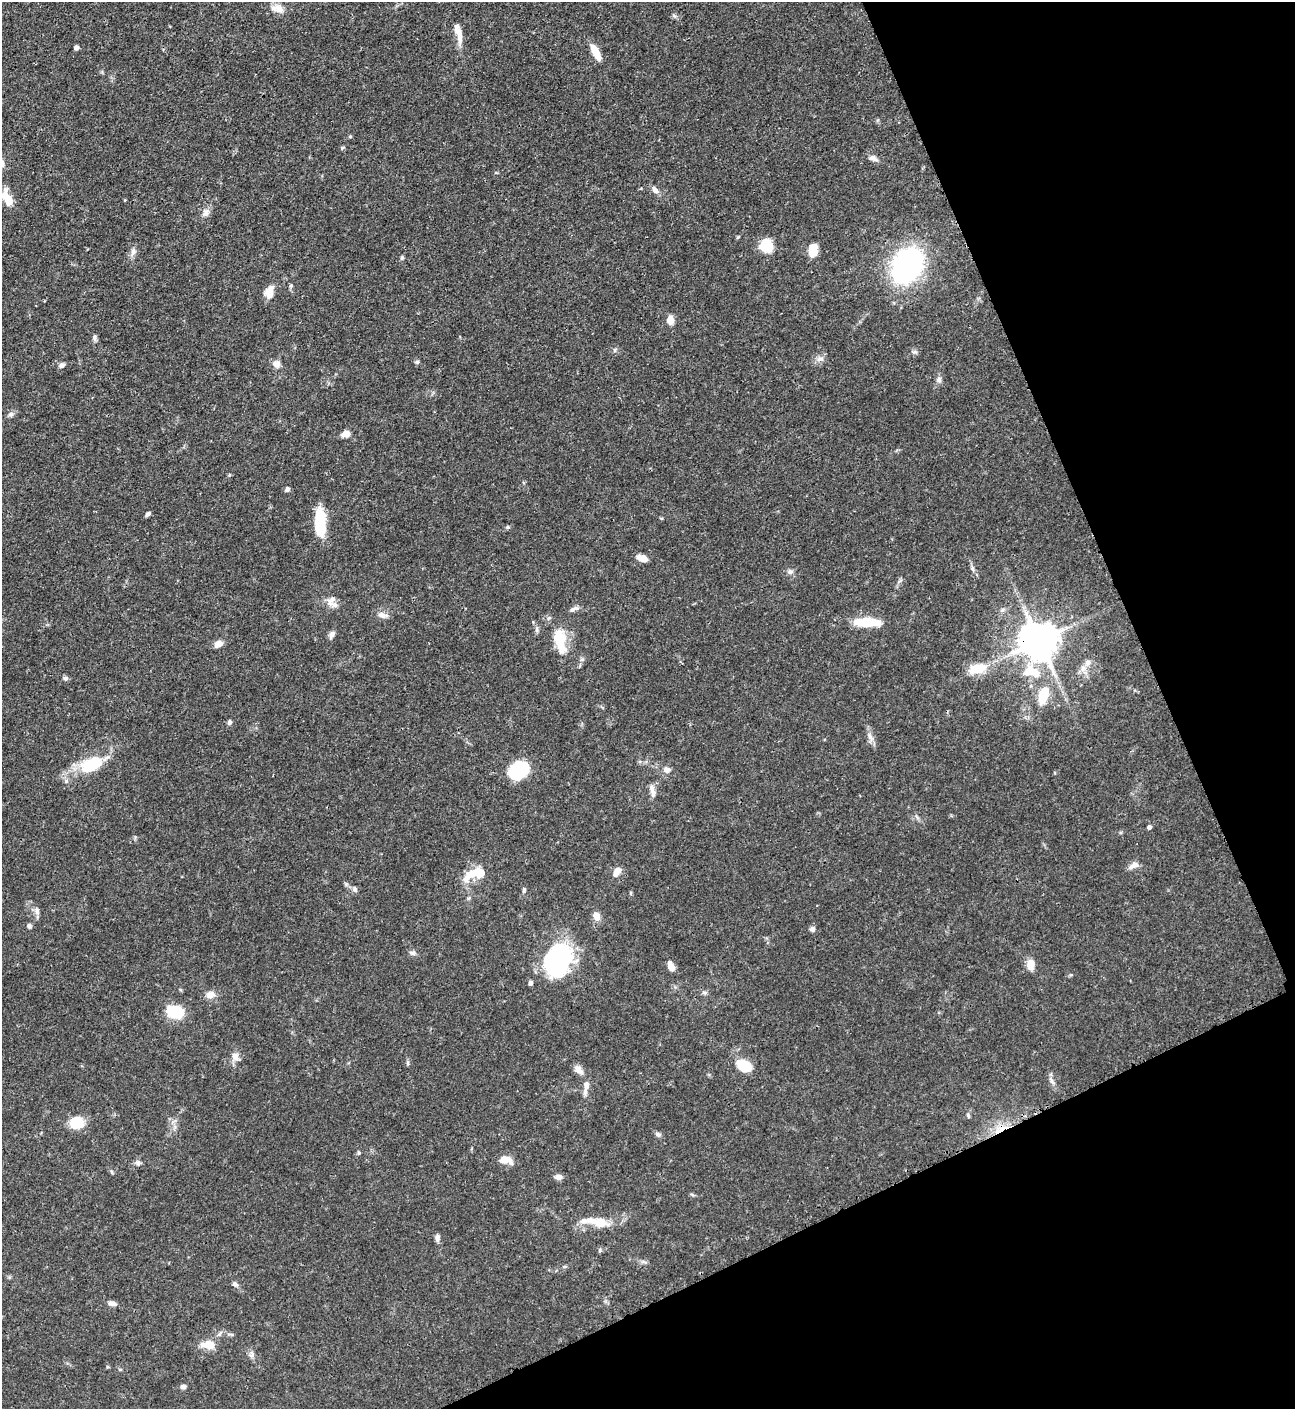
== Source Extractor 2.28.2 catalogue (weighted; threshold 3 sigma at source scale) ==
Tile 12 of 4 x 4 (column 4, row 3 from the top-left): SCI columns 4175-5467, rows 1419-2825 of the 5630 x 5648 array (HDU 1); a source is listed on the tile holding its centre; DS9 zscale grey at full resolution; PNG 1297 x 1411 px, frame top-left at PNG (2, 2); no overlay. Shown black and unused: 22% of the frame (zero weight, under 3 of 4 exposures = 1% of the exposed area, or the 3 px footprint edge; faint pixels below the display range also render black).
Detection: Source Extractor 2.28.2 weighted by HDU 2 'WHT'; one run over the whole footprint, this tile lists its part. Background 0.0528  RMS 0.0031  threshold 0.0141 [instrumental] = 3 sigma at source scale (4.5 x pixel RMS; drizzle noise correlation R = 1.50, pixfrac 1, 0.05/0.05 arcsec/px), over >= 5 px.
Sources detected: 102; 2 inside a brighter object's white glare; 1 cosmic-ray / hot-pixel residue — not listed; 3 inside a brighter listed object's ellipse — not listed separately; the other 96 listed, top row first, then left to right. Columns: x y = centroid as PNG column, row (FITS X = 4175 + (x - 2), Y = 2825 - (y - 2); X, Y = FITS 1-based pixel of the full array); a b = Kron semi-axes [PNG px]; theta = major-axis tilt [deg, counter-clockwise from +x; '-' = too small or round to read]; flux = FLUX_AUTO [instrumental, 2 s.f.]
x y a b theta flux
279 9 14 11 -32 2.8
458 32 20 8 -68 3.4
76 47 5 4 - 0.98
595 52 16 6 -63 5.6
350 136 5 3 - 0.34
342 148 6 5 - 0.42
873 158 11 6 -19 1.4
655 190 10 6 -49 1.5
125 200 4 3 - 0.22
8 201 13 8 -77 4.5
206 213 11 7 66 1.5
738 237 6 3 19 0.29
766 246 15 14 - 6.5
813 250 12 8 79 5.7
133 252 11 7 67 1.4
402 258 6 4 70 0.53
907 266 27 22 58 70
269 293 14 9 79 3.5
670 320 8 7 - 3.1
95 337 11 4 85 0.75
615 350 6 4 71 0.46
914 352 8 3 -5 0.54
819 359 10 5 26 1.2
417 362 6 5 - 0.53
276 364 9 9 - 2
62 365 8 6 24 0.87
939 380 9 7 80 1.2
11 414 8 6 15 0.89
346 434 7 6 - 3
287 489 6 5 - 0.76
148 514 7 4 42 0.79
320 522 31 11 -89 11
508 527 5 4 - 0.46
642 558 10 6 -18 2.8
973 568 8 4 -81 0.73
790 572 8 6 -35 0.96
332 599 11 8 43 1.9
576 608 8 6 -1 1.1
382 615 12 7 -22 1.7
867 622 25 8 -1 11
537 629 8 4 -83 0.72
332 634 10 6 63 1.2
560 640 31 14 -78 9.2
1039 641 11 10 - 870
218 644 10 7 13 2.1
1088 663 10 7 44 1.6
977 669 25 13 14 6.9
1033 671 29 15 -36 10
65 678 7 6 - 0.7
1043 695 20 10 72 7.9
229 722 6 5 - 0.69
870 737 12 7 -60 1.6
91 764 30 17 21 12
519 770 17 13 18 27
666 770 9 8 - 1.4
652 790 19 6 -77 1.8
1149 827 5 4 - 0.79
1134 865 12 8 29 1.9
617 872 12 7 57 2.6
471 874 26 9 44 5.4
355 889 8 6 -42 0.88
524 890 7 4 88 0.61
469 898 5 5 - 0.46
37 911 10 6 89 1.2
596 916 11 8 -66 2
29 926 6 6 - 0.67
812 929 6 6 - 0.95
412 953 11 5 -10 0.92
558 957 40 26 78 36
1030 965 12 8 84 3.3
671 966 10 6 -71 2.8
530 983 5 4 - 0.94
705 992 8 4 0 0.6
210 995 10 9 - 2.2
175 1012 15 11 -9 14
235 1056 12 9 -66 1.9
408 1063 6 4 -90 0.47
744 1066 14 10 -20 9
579 1070 13 8 -41 1.9
1051 1081 14 4 -65 1.3
586 1087 20 6 80 2.3
968 1115 7 4 -64 0.47
76 1123 17 15 6 6.1
658 1134 8 6 -45 0.83
359 1153 5 4 - 0.46
505 1160 13 8 -4 4.2
138 1163 8 6 -26 0.93
559 1177 10 7 5 1.3
597 1222 32 11 -11 6.6
437 1238 9 5 86 1.1
600 1250 5 5 - 0.51
235 1284 7 6 - 0.93
112 1303 11 6 -12 1.4
209 1344 15 9 -2 4.8
252 1355 8 6 48 0.96
183 1387 7 6 - 0.89
Overlapping masked pixels (flux is a lower limit): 1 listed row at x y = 1039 641
Unlisted compact peaks at least as high as the median listed source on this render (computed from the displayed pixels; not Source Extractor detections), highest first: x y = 291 285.